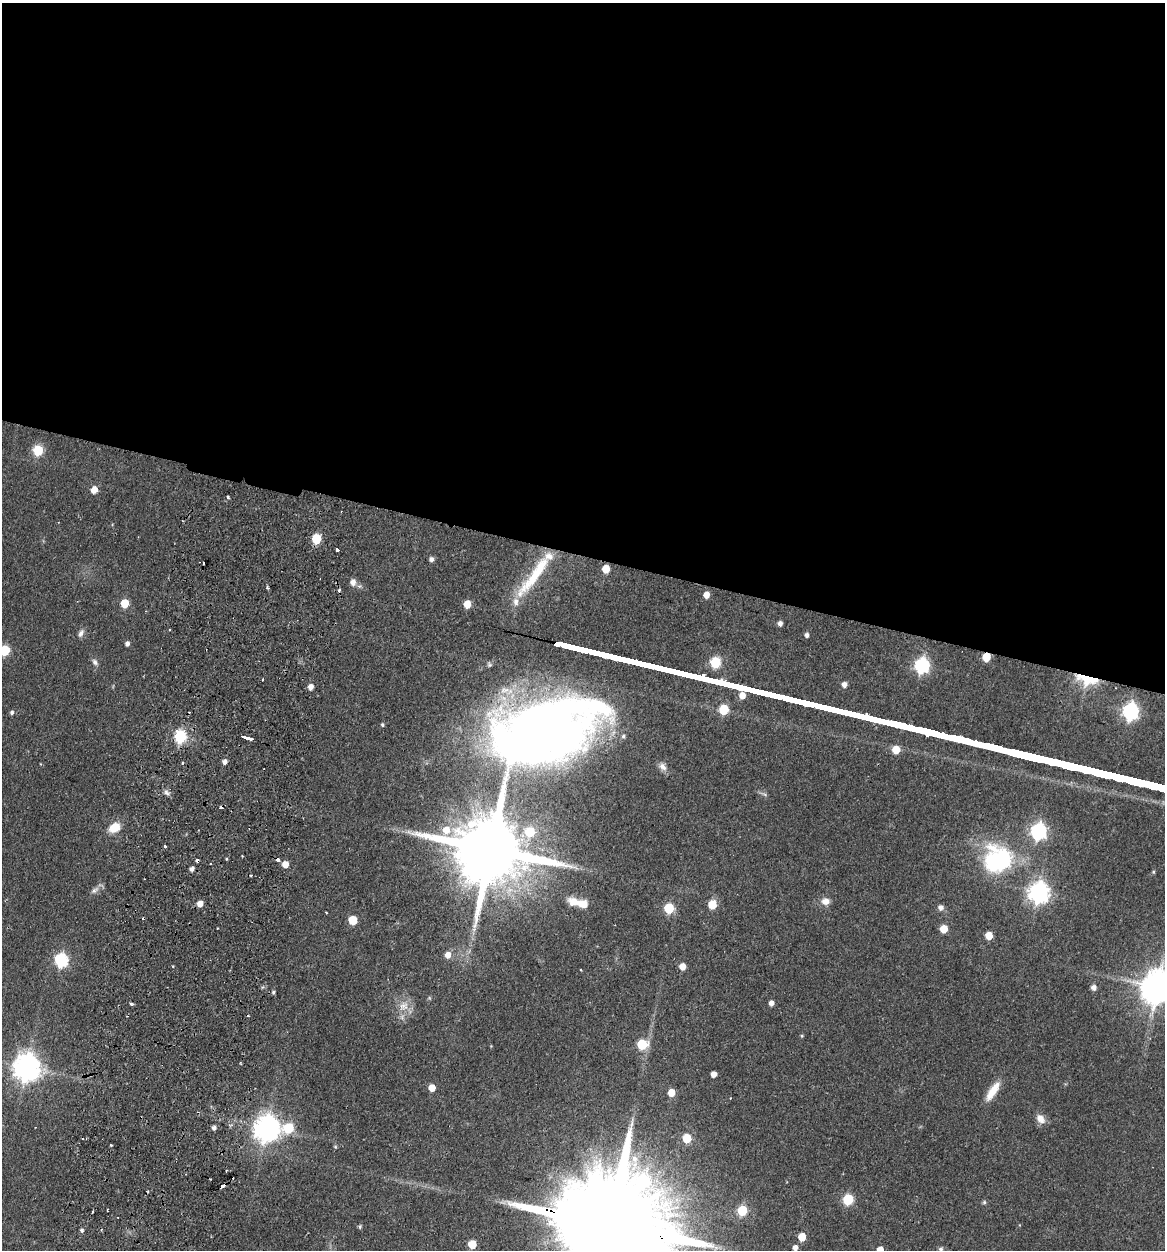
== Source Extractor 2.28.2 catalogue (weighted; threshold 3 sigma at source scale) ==
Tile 3 of 4 x 4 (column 3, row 1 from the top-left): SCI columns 2623-3785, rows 3761-5008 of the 5126 x 5023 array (HDU 1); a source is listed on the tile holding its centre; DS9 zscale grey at full resolution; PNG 1167 x 1252 px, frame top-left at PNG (2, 3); no overlay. Shown black and unused: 44% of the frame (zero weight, under 2 of 3 exposures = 3% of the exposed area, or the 3 px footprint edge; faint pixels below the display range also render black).
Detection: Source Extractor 2.28.2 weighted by HDU 2 'WHT'; one run over the whole footprint, this tile lists its part. Background 0.177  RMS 0.0078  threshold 0.0351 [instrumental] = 3 sigma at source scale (4.5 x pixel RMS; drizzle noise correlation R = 1.50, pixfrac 1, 0.05/0.05 arcsec/px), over >= 5 px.
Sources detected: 114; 2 inside a brighter object's white glare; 10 cosmic-ray / hot-pixel residue — not listed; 4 inside a brighter listed object's ellipse — not listed separately; the other 98 listed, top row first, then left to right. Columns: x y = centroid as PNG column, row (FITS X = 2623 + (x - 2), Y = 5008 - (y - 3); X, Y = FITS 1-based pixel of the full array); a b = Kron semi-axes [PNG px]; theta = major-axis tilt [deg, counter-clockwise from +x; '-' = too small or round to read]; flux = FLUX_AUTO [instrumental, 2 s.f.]
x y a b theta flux
38 450 6 5 - 51
94 490 6 5 - 9.4
228 497 3 3 - 1.2
316 539 6 5 - 36
337 550 4 3 - 4.2
431 559 6 5 - 2.5
606 569 6 5 - 17
534 575 72 12 53 40
353 582 7 6 - 5
267 587 4 3 - 1.5
706 595 6 5 - 7.1
125 603 5 5 - 26
467 604 5 5 - 15
780 623 5 4 - 3
81 633 12 6 67 3.1
807 635 5 4 - 2.4
127 644 5 4 - 3
5 650 6 5 - 43
986 657 5 5 - 23
95 662 9 6 -58 2.5
715 662 6 5 - 63
922 665 7 6 - 170
1087 679 22 10 -13 35
844 685 5 5 - 4.2
310 687 6 5 - 4.8
724 709 6 5 - 36
1130 711 8 7 - 200
12 712 5 5 - 1.9
382 725 5 4 - 1.2
546 731 102 57 23 760
180 736 6 6 - 100
245 737 11 3 -16 22
896 750 5 5 - 17
225 762 5 4 - 3.5
182 763 4 2 - 0.77
663 767 12 8 -48 4.3
166 792 9 6 -45 2.6
114 827 13 9 32 13
446 830 8 8 - 8.5
1038 831 7 6 - 230
530 832 6 6 - 29
165 846 3 3 - 4
490 850 28 16 -13 11000
226 859 3 3 - 2.5
1002 860 12 8 -64 190
210 863 3 2 - 1
285 864 5 5 - 7.7
192 869 4 4 - 3.3
1153 872 5 4 - 0.95
251 875 3 2 - 0.97
95 890 14 6 40 3.7
1039 892 8 7 - 480
826 901 10 8 -3 5.9
574 902 17 12 -9 9.3
200 904 5 5 - 6.8
712 904 6 5 - 25
941 907 6 6 - 3.6
669 908 6 5 - 47
353 920 6 5 - 29
944 929 5 5 - 17
989 936 5 5 - 14
448 955 7 6 - 6.5
61 960 6 6 - 130
682 966 5 5 - 9.1
1093 987 6 6 - 3
1158 987 10 10 - 1800
273 992 5 4 - 1.3
771 1003 5 4 - 3.9
131 1004 4 3 - 1.3
403 1005 16 11 29 8.8
802 1036 5 4 - 0.9
642 1044 6 6 - 42
27 1067 9 8 - 1000
714 1074 5 4 - 5.5
432 1088 5 5 - 12
993 1091 26 8 56 13
671 1092 5 5 - 13
730 1098 3 2 - 0.92
1040 1119 12 9 -49 6.3
214 1128 5 4 - 2.5
267 1128 9 8 - 870
289 1128 7 6 - 40
687 1138 5 5 - 29
111 1145 3 3 - 1.6
335 1147 5 4 - 0.88
848 1199 6 5 - 54
984 1202 5 5 - 1.2
108 1209 3 2 - 0.85
742 1210 6 5 - 45
92 1212 3 2 - 1
613 1226 69 24 -14 39000
360 1227 4 4 - 1.2
81 1230 4 4 - 1.9
802 1237 6 5 - 16
472 1244 6 5 - 21
795 1248 5 5 - 4.2
941 1249 7 6 - 1.9
880 1250 5 5 - 8.2
Overlapping masked pixels (flux is a lower limit): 4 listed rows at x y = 986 657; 1087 679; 546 731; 613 1226
Isophote crosses this tile's border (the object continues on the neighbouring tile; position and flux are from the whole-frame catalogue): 4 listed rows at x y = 5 650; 1158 987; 613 1226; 880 1250